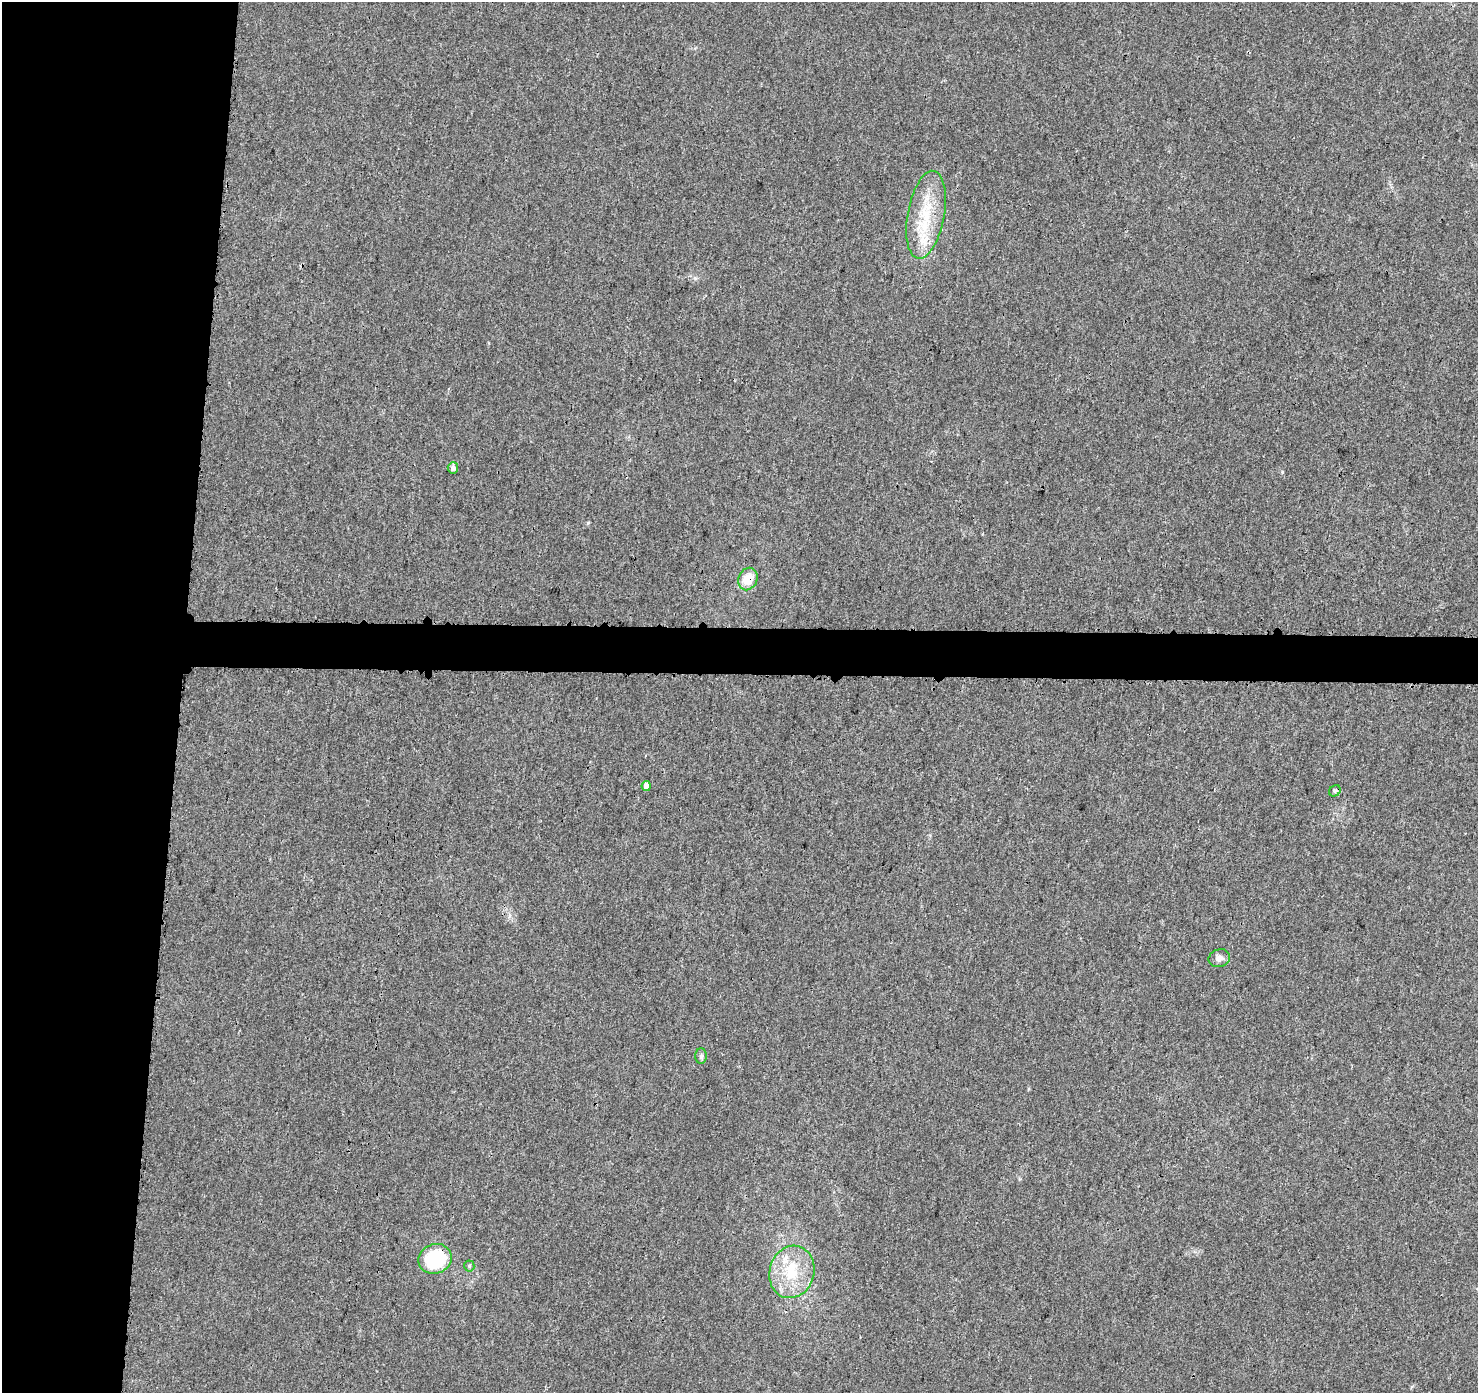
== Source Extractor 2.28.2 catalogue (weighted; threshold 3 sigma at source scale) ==
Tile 4 of 3 x 3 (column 1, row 2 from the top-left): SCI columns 18-1493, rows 1633-3023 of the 4472 x 4707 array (HDU 1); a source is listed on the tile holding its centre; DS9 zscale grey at full resolution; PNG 1480 x 1395 px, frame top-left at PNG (2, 2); each listed source drawn as its Kron ellipse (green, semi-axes under 4 px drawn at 4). Shown black and unused: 15% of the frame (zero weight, under 3 of 4 exposures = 2% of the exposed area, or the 3 px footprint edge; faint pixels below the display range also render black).
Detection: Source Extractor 2.28.2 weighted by HDU 2 'WHT'; one run over the whole footprint, this tile lists its part. Background 0.00584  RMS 0.0034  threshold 0.0152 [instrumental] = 3 sigma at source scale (4.5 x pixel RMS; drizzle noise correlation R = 1.50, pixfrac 1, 0.0396/0.0396 arcsec/px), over >= 5 px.
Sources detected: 10; all 10 listed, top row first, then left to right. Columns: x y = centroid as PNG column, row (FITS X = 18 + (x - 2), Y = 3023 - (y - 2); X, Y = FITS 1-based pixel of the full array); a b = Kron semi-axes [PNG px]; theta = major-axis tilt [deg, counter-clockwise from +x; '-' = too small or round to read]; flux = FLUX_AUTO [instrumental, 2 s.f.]
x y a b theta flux
926 215 44 18 80 17
453 468 5 5 - 1.4
748 579 11 9 68 5.9
646 786 5 4 - 2.4
1335 791 6 5 - 0.63
1219 958 11 8 20 1.9
701 1056 8 5 -90 0.83
435 1259 17 14 20 25
469 1266 5 5 - 0.51
792 1272 26 22 73 15
Overlapping masked pixels (flux is a lower limit): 2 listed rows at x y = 748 579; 435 1259
Unlisted compact peaks at least as high as the median listed source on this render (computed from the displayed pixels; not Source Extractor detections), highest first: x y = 1282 472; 588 523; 695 278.